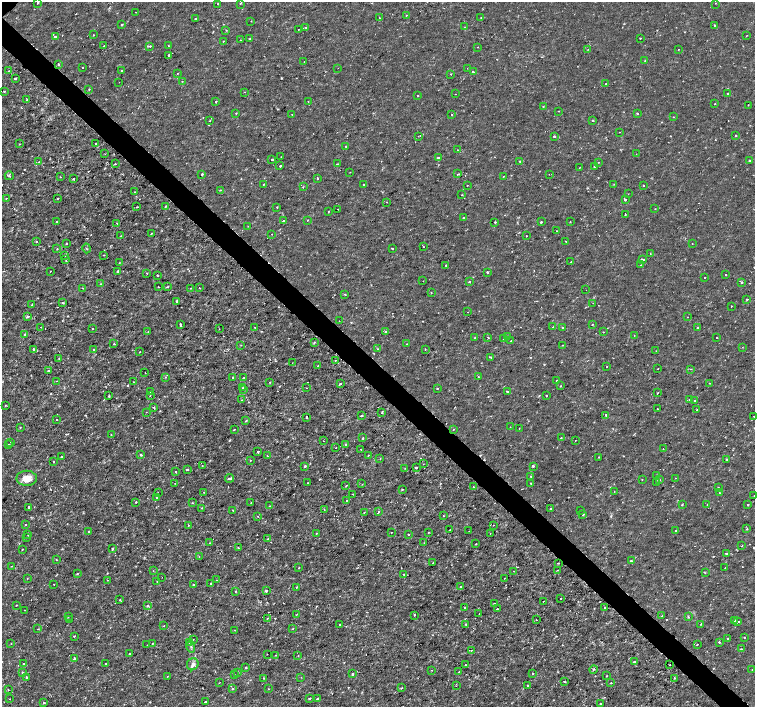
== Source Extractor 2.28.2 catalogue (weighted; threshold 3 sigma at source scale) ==
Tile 6 of 4 x 4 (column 2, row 2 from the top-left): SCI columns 1512-3016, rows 3043-4451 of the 6027 x 6019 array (HDU 1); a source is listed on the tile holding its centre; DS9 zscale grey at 2 x 2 block average (1 PNG px = mean of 2 x 2 image px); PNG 757 x 709 px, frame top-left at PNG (2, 2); each listed source drawn as its Kron ellipse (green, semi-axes under 4 px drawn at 4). Shown black and unused: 4% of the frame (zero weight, under 2 of 3 exposures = <1% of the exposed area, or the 3 px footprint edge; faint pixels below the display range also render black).
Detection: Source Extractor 2.28.2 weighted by HDU 2 'WHT'; one run over the whole footprint, this tile lists its part. Background -9.44e-06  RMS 8.1e-04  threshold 0.00366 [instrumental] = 3 sigma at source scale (4.5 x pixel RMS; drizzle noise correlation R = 1.50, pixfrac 1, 0.0396/0.0396 arcsec/px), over >= 5 px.
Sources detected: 479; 13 cosmic-ray / hot-pixel residue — neither listed nor drawn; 1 inside a brighter listed object's ellipse — not listed separately; the other 465 listed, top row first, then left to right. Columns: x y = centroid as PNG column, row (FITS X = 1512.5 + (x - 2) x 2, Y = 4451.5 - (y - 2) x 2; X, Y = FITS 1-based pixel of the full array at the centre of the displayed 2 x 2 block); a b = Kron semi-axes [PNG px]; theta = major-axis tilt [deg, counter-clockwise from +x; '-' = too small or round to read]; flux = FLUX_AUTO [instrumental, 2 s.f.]
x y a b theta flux
38 3 2 2 - 0.31
240 3 2 2 - 0.22
715 3 2 2 - 0.11
218 4 2 2 - 0.12
136 12 2 2 - 0.061
406 15 2 2 - 0.47
481 17 2 2 - 0.11
379 18 3 2 - 0.15
196 19 2 2 - 0.49
251 21 2 2 - 0.076
122 24 2 2 - 0.15
714 25 2 2 - 0.38
306 27 2 2 - 0.14
465 27 2 2 - 0.077
226 30 3 2 - 0.13
298 30 2 2 - 0.08
94 35 2 2 - 0.16
747 35 2 2 - 0.096
55 36 2 2 - 0.51
640 38 2 2 - 0.11
250 39 2 2 - 0.18
240 40 2 2 - 0.071
223 41 2 2 - 0.11
104 45 2 2 - 0.25
150 46 3 3 - 0.2
168 46 2 2 - 0.078
477 47 2 2 - 0.078
588 49 2 2 - 0.065
678 49 2 2 - 0.092
169 55 2 2 - 0.22
645 61 3 2 - 0.14
304 62 2 2 - 0.063
58 64 2 2 - 0.42
82 68 2 2 - 0.28
338 68 2 2 - 0.063
467 68 2 2 - 0.06
9 71 2 2 - 0.096
122 71 3 2 - 0.32
473 72 2 2 - 0.21
177 73 2 2 - 0.1
451 74 2 2 - 0.08
15 79 3 2 - 0.34
182 81 2 2 - 0.079
119 82 2 2 - 0.05
606 83 2 2 - 0.087
89 89 2 2 - 0.11
4 91 2 2 - 0.13
244 92 2 2 - 0.11
456 94 2 2 - 0.066
728 94 2 2 - 0.63
418 95 2 2 - 0.14
27 99 2 2 - 0.14
308 101 2 2 - 0.075
216 102 3 2 - 0.19
715 104 2 2 - 0.25
748 105 2 2 - 0.082
543 106 2 2 - 0.087
558 111 2 2 - 0.084
236 113 2 2 - 0.16
637 113 2 2 - 0.41
292 114 2 2 - 0.07
452 114 2 2 - 0.35
673 117 2 2 - 0.11
209 121 2 2 - 0.14
593 121 2 2 - 0.21
620 132 2 2 - 0.12
735 135 2 2 - 0.14
418 136 2 2 - 0.085
554 136 3 2 - 0.27
20 144 2 2 - 0.088
96 144 2 2 - 0.2
346 146 2 2 - 0.11
458 150 2 2 - 0.13
105 154 2 2 - 0.071
636 154 2 2 - 0.055
281 157 2 2 - 0.066
438 158 2 2 - 0.3
272 159 2 2 - 0.43
749 160 2 2 - 0.36
519 161 3 2 - 0.11
39 162 3 2 - 0.11
598 162 2 2 - 0.094
115 164 2 2 - 0.2
337 164 2 2 - 0.1
280 166 2 2 - 3.4
580 167 2 2 - 0.09
594 167 2 2 - 0.14
350 172 2 2 - 0.087
202 174 2 2 - 0.27
458 174 2 2 - 0.17
549 174 2 2 - 0.28
9 176 4 2 - 0.2
503 176 2 2 - 0.12
61 177 2 2 - 0.14
317 178 2 2 - 0.58
74 179 2 2 - 0.52
263 184 2 2 - 0.22
614 184 2 2 - 0.12
364 185 2 2 - 0.12
467 185 2 2 - 0.18
643 185 2 2 - 0.24
303 187 2 2 - 0.21
220 190 2 2 - 0.13
135 192 2 2 - 0.089
628 194 2 2 - 0.065
462 195 2 2 - 0.11
6 198 3 2 - 0.091
57 198 2 2 - 0.19
625 200 2 2 - 0.34
387 202 2 2 - 0.072
165 206 2 2 - 0.24
137 207 2 2 - 0.13
277 207 2 2 - 0.22
338 209 2 2 - 0.075
655 209 2 2 - 0.074
329 211 2 2 - 0.13
625 214 2 2 - 0.32
463 217 2 2 - 0.33
308 220 2 2 - 0.083
283 221 2 2 - 0.33
57 222 2 2 - 0.19
495 222 2 2 - 0.3
541 222 2 2 - 0.49
570 222 2 2 - 0.1
117 223 2 2 - 0.15
248 226 2 2 - 0.075
556 231 2 2 - 0.055
151 233 2 2 - 0.097
272 234 2 2 - 0.13
121 236 3 2 - 0.11
526 236 2 2 - 0.21
37 241 2 2 - 0.22
566 241 2 2 - 0.17
66 243 2 2 - 0.36
692 243 2 2 - 0.076
423 247 2 2 - 0.17
87 248 5 2 - 0.13
57 249 2 2 - 0.14
392 249 2 2 - 0.33
650 254 2 2 - 0.088
104 255 3 2 - 0.087
65 256 2 2 - 0.094
66 259 3 2 - 0.21
643 259 3 2 - 0.52
571 262 2 2 - 0.16
119 263 2 2 - 0.093
446 265 2 2 - 0.77
641 265 2 2 - 0.096
50 271 2 2 - 0.17
118 271 2 2 - 0.44
487 272 2 2 - 0.53
147 273 2 2 - 0.1
726 275 2 2 - 0.3
157 276 2 2 - 0.25
705 278 2 2 - 0.097
423 281 2 2 - 0.053
469 282 3 2 - 0.13
741 282 2 2 - 0.51
100 284 2 2 - 0.11
158 287 2 2 - 0.15
167 287 3 2 - 0.15
83 288 2 2 - 0.17
191 288 2 2 - 0.087
199 288 2 2 - 0.16
586 290 2 2 - 0.061
431 293 2 2 - 0.13
345 294 2 2 - 0.21
747 299 2 2 - 0.16
177 301 2 2 - 0.43
63 303 2 2 - 0.21
593 303 2 2 - 0.065
31 305 2 2 - 0.14
731 306 2 2 - 0.2
467 312 2 2 - 0.08
28 316 4 2 - 0.38
688 317 2 2 - 0.061
339 321 2 2 - 0.085
180 324 3 2 - 0.6
592 324 2 2 - 0.24
41 327 2 2 - 0.19
255 327 2 2 - 0.14
553 327 2 2 - 0.094
563 327 2 2 - 0.15
698 327 2 2 - 0.17
92 329 2 2 - 0.18
219 329 2 2 - 0.11
148 331 3 2 - 0.14
385 332 2 2 - 0.13
603 332 2 2 - 0.12
25 335 2 2 - 0.77
634 335 2 2 - 0.081
507 337 2 2 - 0.11
475 338 2 2 - 0.18
488 338 3 2 - 0.11
717 338 2 2 - 0.39
504 339 2 2 - 0.32
511 341 2 2 - 0.22
314 343 3 2 - 0.15
114 344 2 2 - 0.22
406 344 2 2 - 0.081
241 345 2 2 - 0.09
562 345 2 2 - 0.11
742 347 2 2 - 0.078
33 349 2 2 - 0.51
377 349 3 2 - 0.16
425 349 2 2 - 0.43
94 350 2 2 - 0.29
656 351 2 2 - 0.13
140 352 2 2 - 0.25
491 357 3 2 - 0.34
59 359 2 2 - 0.14
335 360 3 2 - 0.13
292 363 2 2 - 0.085
318 366 2 2 - 0.087
607 367 2 2 - 0.088
658 369 2 2 - 0.13
691 369 3 2 - 0.1
48 371 2 2 - 0.47
145 372 2 2 - 0.12
166 377 3 2 - 0.19
233 377 2 2 - 0.31
478 377 3 2 - 0.099
244 378 2 2 - 0.29
557 380 2 2 - 0.12
56 381 2 2 - 0.069
133 382 2 2 - 0.084
270 382 2 2 - 0.16
710 383 2 2 - 0.094
340 384 2 2 - 0.23
560 386 2 2 - 0.16
243 387 2 2 - 0.44
306 388 2 2 - 0.099
437 388 2 2 - 0.13
244 389 2 2 - 0.32
507 391 2 2 - 0.38
150 392 2 2 - 0.26
658 393 3 2 - 0.13
150 395 2 2 - 0.15
546 395 2 2 - 0.27
109 396 3 2 - 0.2
242 400 2 2 - 0.065
689 400 2 2 - 0.1
695 400 2 2 - 0.11
5 405 3 2 - 0.11
154 407 3 2 - 0.15
658 409 2 2 - 0.22
697 410 2 2 - 0.2
146 412 2 2 - 0.064
382 412 3 2 - 0.17
606 415 2 2 - 0.46
361 416 2 2 - 0.89
753 416 2 2 - 0.074
306 417 2 2 - 0.87
57 420 2 2 - 0.28
246 421 3 2 - 0.14
20 427 3 2 - 0.099
510 427 2 2 - 0.061
519 428 2 2 - 0.093
453 429 2 2 - 0.15
234 430 3 2 - 0.24
111 435 2 2 - 0.18
363 438 2 2 - 0.42
561 438 2 2 - 0.17
575 440 2 2 - 0.065
324 441 2 2 - 0.11
11 442 2 2 - 0.17
9 444 2 2 - 0.22
346 444 2 2 - 0.2
336 448 2 2 - 0.11
361 449 2 2 - 0.083
663 449 2 2 - 0.076
258 452 2 2 - 0.31
141 455 2 2 - 0.63
267 455 3 2 - 0.13
368 455 2 2 - 0.13
62 456 2 2 - 0.27
599 457 2 2 - 0.17
380 459 2 2 - 0.11
727 459 3 3 - 0.17
54 461 2 2 - 0.18
250 461 2 2 - 0.085
423 464 2 2 - 0.075
202 466 2 2 - 0.097
305 466 2 2 - 0.25
533 466 2 2 - 0.36
405 468 2 2 - 0.084
416 468 2 2 - 0.43
187 469 2 2 - 0.31
176 472 2 2 - 0.41
656 475 2 2 - 0.14
531 476 2 2 - 0.094
27 478 10 7 0 2
230 478 4 2 - 0.68
676 478 2 2 - 0.06
642 479 2 2 - 0.09
659 480 2 2 - 0.18
175 483 2 2 - 0.1
307 483 2 2 - 0.077
530 483 2 2 - 0.11
657 483 2 2 - 0.16
362 484 2 2 - 0.14
346 485 2 2 - 0.22
473 487 2 2 - 0.11
718 487 2 2 - 0.1
402 489 2 2 - 0.15
614 491 2 2 - 0.12
158 492 2 2 - 0.072
204 492 2 2 - 0.079
719 493 2 2 - 0.2
353 494 2 2 - 0.37
754 495 2 2 - 0.087
156 498 2 2 - 0.22
347 500 2 2 - 0.086
136 502 2 2 - 0.17
193 503 2 2 - 0.083
251 503 2 2 - 0.077
682 504 2 2 - 0.14
707 504 2 2 - 0.12
748 505 2 2 - 0.19
270 506 2 2 - 0.076
29 507 2 2 - 2.3
202 508 2 2 - 0.13
551 508 2 2 - 0.24
232 510 2 2 - 0.14
324 510 2 2 - 0.076
581 510 2 2 - 0.1
364 512 2 2 - 0.11
379 512 2 2 - 0.48
583 514 2 2 - 0.27
258 516 2 2 - 0.068
443 516 2 2 - 0.087
25 524 2 2 - 0.11
188 525 2 2 - 0.19
493 525 2 2 - 0.068
747 529 3 2 - 0.15
450 530 2 2 - 0.28
675 530 2 2 - 0.75
469 531 2 2 - 0.15
88 532 2 2 - 0.17
391 532 2 2 - 0.21
428 532 2 2 - 0.23
316 533 2 2 - 0.17
490 533 2 2 - 0.092
28 534 2 2 - 0.18
408 534 3 2 - 0.13
26 537 2 2 - 0.11
267 539 3 2 - 0.23
210 543 2 2 - 0.073
424 543 2 2 - 0.11
476 544 2 2 - 0.12
742 546 2 2 - 0.089
238 548 3 2 - 0.11
22 549 2 2 - 0.11
112 549 2 2 - 0.34
726 553 2 2 - 0.3
199 556 2 2 - 0.075
56 560 2 2 - 0.15
631 561 2 2 - 0.49
433 563 2 2 - 0.07
558 563 2 2 - 0.17
11 566 2 2 - 0.08
299 568 2 2 - 0.12
725 568 2 2 - 0.27
557 570 2 2 - 0.081
153 571 2 2 - 0.076
514 571 2 2 - 0.14
705 573 3 2 - 0.11
77 574 3 2 - 0.12
404 574 2 2 - 0.17
162 577 2 2 - 0.08
504 578 2 2 - 0.11
27 579 2 2 - 0.12
107 580 2 2 - 0.14
217 580 2 2 - 0.1
157 581 2 2 - 0.09
211 583 2 2 - 0.31
54 584 2 2 - 0.073
194 585 2 2 - 0.57
296 587 2 2 - 0.18
460 587 2 2 - 0.44
235 591 3 2 - 0.12
266 591 2 2 - 1.1
561 599 2 2 - 0.24
119 600 2 2 - 0.18
543 601 2 2 - 0.081
495 603 3 2 - 0.21
16 605 2 2 - 0.18
148 606 3 3 - 0.27
464 607 3 2 - 0.14
605 608 2 2 - 0.36
497 609 2 2 - 0.32
24 610 2 2 - 0.079
479 614 2 2 - 0.17
296 615 3 2 - 0.13
414 615 2 2 - 0.26
68 616 2 2 - 0.35
662 616 2 2 - 0.25
688 617 3 2 - 0.11
267 618 2 2 - 0.3
69 620 2 2 - 0.27
536 620 2 2 - 0.08
734 620 2 2 - 0.22
738 622 3 2 - 0.37
466 624 2 2 - 0.18
701 624 2 2 - 0.16
339 625 2 2 - 0.22
164 626 3 2 - 0.084
38 629 2 2 - 0.096
293 629 2 2 - 0.16
235 630 2 2 - 0.093
74 636 2 2 - 0.33
744 637 2 2 - 0.13
727 638 2 2 - 0.16
193 639 2 2 - 0.09
719 642 2 2 - 0.55
152 643 2 2 - 0.33
189 643 3 2 - 0.25
11 644 2 2 - 0.085
147 645 2 2 - 0.15
697 645 2 2 - 0.14
191 647 6 2 -79 0.23
741 649 2 2 - 0.28
471 650 3 2 - 0.15
130 654 2 2 - 0.69
267 654 2 2 - 0.061
276 655 2 2 - 0.12
298 656 2 2 - 0.18
74 658 2 2 - 0.56
634 662 2 2 - 0.73
106 663 2 2 - 0.1
24 664 2 2 - 0.18
193 664 6 5 - 0.64
465 665 2 2 - 0.086
670 665 2 2 - 0.11
246 668 2 2 - 0.22
593 669 4 2 - 0.2
752 669 2 2 - 0.1
431 670 2 2 - 0.11
22 672 2 2 - 0.28
459 672 2 2 - 0.11
238 673 3 2 - 0.096
532 673 2 2 - 0.1
353 674 2 2 - 0.46
234 675 2 2 - 0.11
167 676 2 2 - 0.085
607 676 2 2 - 0.12
27 677 2 2 - 0.2
301 677 2 2 - 0.11
264 678 2 2 - 0.11
675 678 2 2 - 0.18
564 681 3 2 - 0.2
219 683 2 2 - 0.06
611 683 2 2 - 0.26
456 686 2 2 - 0.073
528 686 2 2 - 0.17
233 688 3 3 - 0.21
401 688 3 2 - 0.16
8 689 2 2 - 0.19
269 689 2 2 - 0.12
310 698 2 2 - 0.25
10 699 2 2 - 0.1
317 699 2 2 - 0.29
205 702 2 2 - 0.37
44 703 2 2 - 0.26
600 704 2 2 - 0.21
Isophote crosses this tile's border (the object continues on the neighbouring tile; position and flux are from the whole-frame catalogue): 2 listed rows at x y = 38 3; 754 495
Diffuse or blended objects may show on this block-average render without a row.